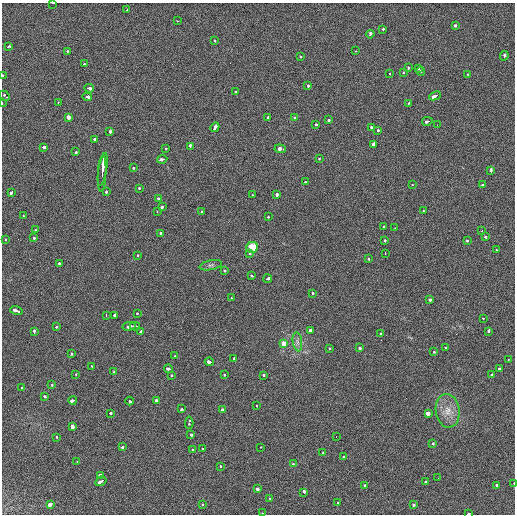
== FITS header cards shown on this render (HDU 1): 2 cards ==
NAXIS1  =                  513 / length of data axis 1
NAXIS2  =                  512 / length of data axis 2

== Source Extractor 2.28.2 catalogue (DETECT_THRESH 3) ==
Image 513 x 512 px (HDU 1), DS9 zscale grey, 1 PNG px = 1 image px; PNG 517 x 516 px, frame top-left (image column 1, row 512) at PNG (2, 3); each listed source drawn as its Kron ellipse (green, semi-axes under 4 px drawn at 4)
Background 34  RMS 6.9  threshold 20.6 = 3 sigma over >= 5 px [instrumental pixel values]
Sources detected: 168; all 168 listed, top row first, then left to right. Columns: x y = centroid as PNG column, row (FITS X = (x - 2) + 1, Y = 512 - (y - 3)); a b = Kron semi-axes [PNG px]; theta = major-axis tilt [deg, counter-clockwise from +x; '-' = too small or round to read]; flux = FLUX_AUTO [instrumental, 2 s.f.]
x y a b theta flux
53 3 3 2 - 330
127 10 3 2 - 1600
177 21 3 2 - 940
455 25 3 3 - 3000
383 29 3 2 - 2700
370 34 4 3 - 3300
214 41 3 3 - 1400
9 46 3 3 - 2200
67 51 3 3 - 1500
356 51 3 2 - 810
301 56 3 3 - 1800
504 56 5 3 - 3600
84 64 3 3 - 1600
408 68 3 3 - 2200
418 68 3 2 - 4300
420 71 4 3 - 1400
403 72 3 3 - 1300
389 74 3 3 - 570
467 74 3 2 - 1200
3 75 3 2 - 770
308 86 3 3 - 2600
89 88 5 3 - 4600
235 92 3 3 - 1500
5 96 6 2 -45 2400
435 96 6 3 24 5100
87 97 5 3 - 4500
2 103 3 2 - 930
58 103 3 2 - 2400
408 103 3 3 - 2500
68 117 3 3 - 11000
268 117 3 3 - 1400
295 118 3 3 - 1400
328 120 3 3 - 2000
427 121 5 3 - 3800
315 124 3 3 - 3100
437 125 2 2 - 1300
215 127 5 3 - 9900
371 127 3 3 - 1800
378 130 3 3 - 1800
110 132 4 3 - 3200
95 140 3 3 - 4000
373 144 4 3 - 13000
190 146 3 2 - 4800
44 147 4 3 - 2800
166 149 3 2 - 1000
280 149 6 3 -5 20000
76 152 4 2 - 1600
319 158 3 2 - 2100
162 159 5 3 - 4000
134 168 3 3 - 1200
103 169 16 3 81 31000
491 171 3 3 - 7800
102 174 18 2 87 14000
305 182 3 2 - 1400
482 184 3 3 - 1300
412 185 3 2 - 1100
139 188 3 2 - 2500
106 191 3 3 - 1600
11 193 4 3 - 3300
277 194 3 3 - 6700
252 195 3 2 - 830
159 198 3 3 - 2100
162 207 3 3 - 10000
424 211 3 2 - 1500
157 212 3 2 - 490
202 212 3 3 - 1500
23 216 3 3 - 640
268 217 3 3 - 940
384 227 3 3 - 3600
395 228 3 2 - 430
35 230 3 3 - 1800
482 231 3 3 - 5200
161 233 3 3 - 7100
486 237 3 3 - 2500
34 238 3 3 - 2000
6 239 4 2 - 340
385 241 3 3 - 2200
467 241 3 3 - 1500
252 247 6 5 - 11000
496 250 3 2 - 1100
249 253 3 2 - 1300
385 253 3 2 - 940
138 255 3 3 - 1200
368 259 3 3 - 1100
60 263 3 3 - 2300
211 265 11 5 11 1200
225 271 3 3 - 1300
252 276 3 3 - 2200
268 279 4 3 - 3500
312 293 3 3 - 1800
231 298 3 2 - 970
430 300 3 3 - 1700
16 311 6 3 -17 5400
137 314 3 3 - 1700
106 315 3 2 - 16000
115 315 3 3 - 3700
483 318 3 2 - 1000
129 326 7 3 11 37000
135 326 5 2 - 11000
56 327 3 3 - 1500
141 331 3 3 - 2500
310 331 3 3 - 3600
488 331 4 3 - 2400
34 332 4 3 - 3200
381 333 3 3 - 1400
297 342 9 4 -81 1600
284 344 3 3 - 19000
330 348 3 3 - 2000
359 348 4 3 - 3000
445 348 3 3 - 850
434 352 3 3 - 930
72 353 3 3 - 1400
175 356 3 2 - 1400
234 358 3 3 - 1200
508 359 2 2 - 870
209 362 5 3 - 6400
92 366 3 2 - 1500
169 369 4 3 - 4000
500 369 3 3 - 3000
114 371 3 2 - 1700
76 374 3 2 - 1700
224 375 3 2 - 2000
263 375 3 3 - 1400
492 375 3 3 - 2600
172 376 3 3 - 1500
52 385 3 3 - 1200
21 388 3 2 - 940
45 397 3 3 - 2400
72 400 4 3 - 4100
156 400 3 3 - 2300
130 401 4 3 - 2300
256 405 3 3 - 1600
182 409 4 3 - 3300
223 409 3 3 - 1800
448 411 17 12 -82 5700
110 413 3 2 - 2300
428 413 3 3 - 12000
189 423 6 2 86 1700
72 427 4 3 - 3400
191 434 3 3 - 2600
336 436 3 2 - 1100
57 437 3 2 - 1500
433 444 3 3 - 2000
123 447 4 3 - 2200
261 447 3 2 - 1200
202 448 3 2 - 800
192 449 3 2 - 710
323 453 3 2 - 1100
344 457 4 3 - 5200
77 462 3 2 - 970
293 464 3 3 - 1700
221 466 3 2 - 2500
100 476 3 3 - 14000
438 478 2 2 - 480
101 481 6 3 33 4500
425 482 3 2 - 2100
514 483 3 2 - 660
365 485 3 3 - 1800
496 486 3 3 - 2100
257 489 3 3 - 2900
304 492 4 3 - 3400
270 498 3 2 - 1200
338 503 4 3 - 4300
50 504 4 3 - 5500
202 505 3 2 - 8200
414 505 3 3 - 2500
262 513 3 2 - 920
468 514 3 2 - 2300
At the frame edge (FLAGS 8, measured only in part): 6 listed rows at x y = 53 3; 3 75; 2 103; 514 483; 262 513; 468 514